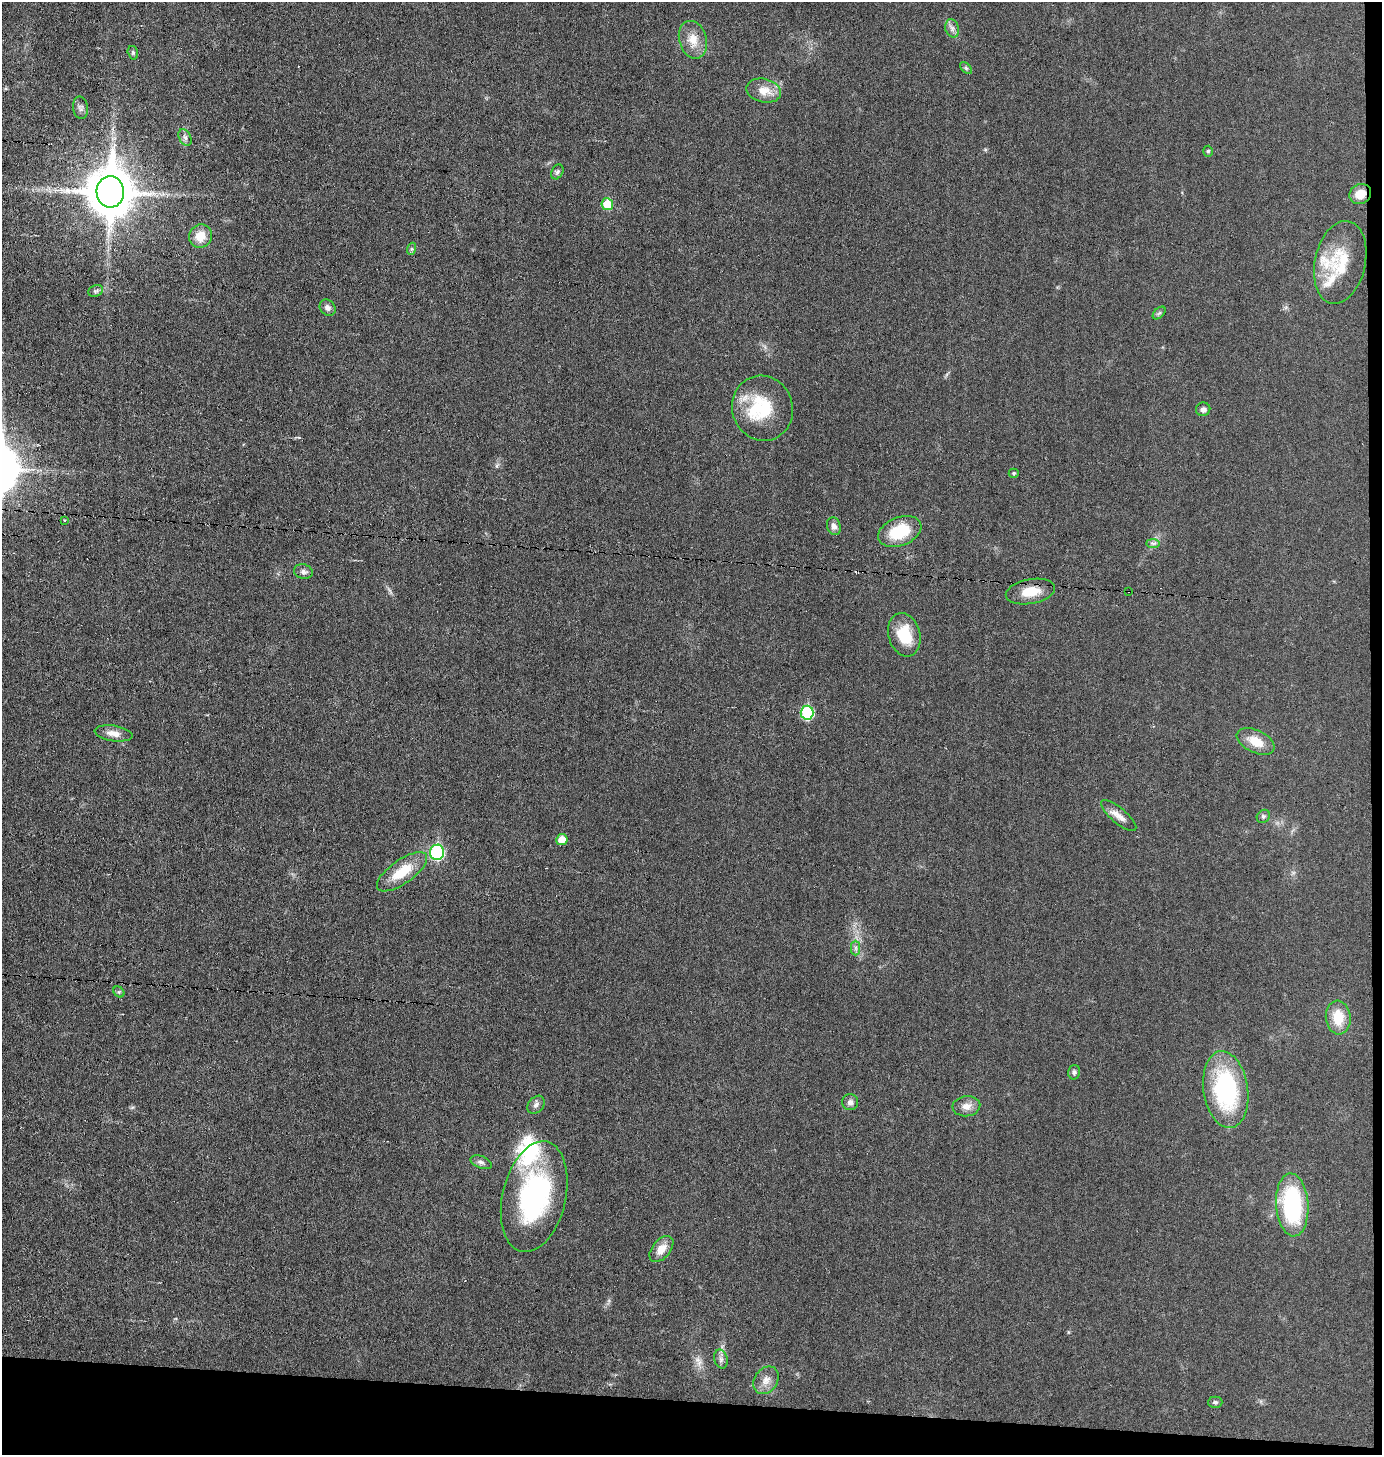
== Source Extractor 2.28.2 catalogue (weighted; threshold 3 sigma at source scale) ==
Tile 9 of 3 x 3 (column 3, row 3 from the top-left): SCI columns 2860-4239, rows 1-1453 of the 4383 x 4359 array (HDU 1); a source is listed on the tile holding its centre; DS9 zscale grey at full resolution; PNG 1384 x 1457 px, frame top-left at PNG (2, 2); each listed source drawn as its Kron ellipse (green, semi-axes under 4 px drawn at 4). Shown black and unused: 5% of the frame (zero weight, under 3 of 6 exposures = <1% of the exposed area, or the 3 px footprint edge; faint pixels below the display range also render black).
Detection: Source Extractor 2.28.2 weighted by HDU 2 'WHT'; one run over the whole footprint, this tile lists its part. Background 0.0233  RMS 0.004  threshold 0.0163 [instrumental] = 3 sigma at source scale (4.09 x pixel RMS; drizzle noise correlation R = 1.36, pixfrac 0.8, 0.05/0.05 arcsec/px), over >= 5 px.
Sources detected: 58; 1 cosmic-ray / hot-pixel residue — neither listed nor drawn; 5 inside a brighter listed object's ellipse — not listed separately; the other 52 listed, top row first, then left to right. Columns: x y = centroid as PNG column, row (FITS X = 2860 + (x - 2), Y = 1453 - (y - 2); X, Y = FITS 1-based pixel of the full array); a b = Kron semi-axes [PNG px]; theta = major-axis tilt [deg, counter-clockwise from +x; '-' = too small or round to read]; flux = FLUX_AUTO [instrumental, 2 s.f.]
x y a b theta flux
952 28 9 6 -75 1.4
693 40 19 13 -74 5.5
133 53 7 5 -74 0.63
966 68 7 4 -45 0.64
764 91 17 11 -12 5.3
81 108 11 7 -81 1.3
185 137 9 5 -62 1.1
1208 151 5 4 - 0.53
557 172 8 5 61 0.9
110 192 16 13 -87 1600
1360 194 11 9 26 4.5
607 204 6 5 - 11
200 236 12 11 - 5.7
411 249 6 4 70 0.54
1340 262 42 25 78 16
96 291 7 5 22 0.79
328 308 9 7 -48 1.6
1159 313 8 4 44 0.72
762 408 33 30 -72 19
1203 409 7 6 - 1.2
1014 473 5 4 - 0.61
65 520 4 4 - 0.41
834 526 9 6 -72 1.8
900 531 22 14 21 15
1153 543 7 4 0 0.83
303 572 9 7 -14 1.3
1129 591 3 3 - 2.1
1030 592 25 12 10 7.5
904 635 22 16 -75 12
807 713 7 6 - 29
114 733 19 7 -9 3.2
1256 742 20 11 -25 6.6
1119 815 22 7 -40 3.3
1263 816 7 6 - 0.77
562 840 6 5 - 4.3
437 852 8 7 - 43
402 872 29 12 35 11
856 948 7 4 90 1
119 992 6 5 - 0.57
1338 1017 17 12 -84 8.7
1074 1072 7 6 - 0.87
1226 1090 39 22 -82 44
850 1102 8 8 - 1.5
536 1105 10 7 49 1.4
966 1106 14 10 6 3.1
481 1162 11 6 -22 1.3
534 1197 56 31 77 60
1292 1205 31 16 -86 40
661 1249 15 9 50 4.1
721 1359 9 6 -76 1.3
766 1380 15 11 56 3.5
1215 1402 7 5 1 0.92
Overlapping masked pixels (flux is a lower limit): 2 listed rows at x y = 1360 194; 1129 591